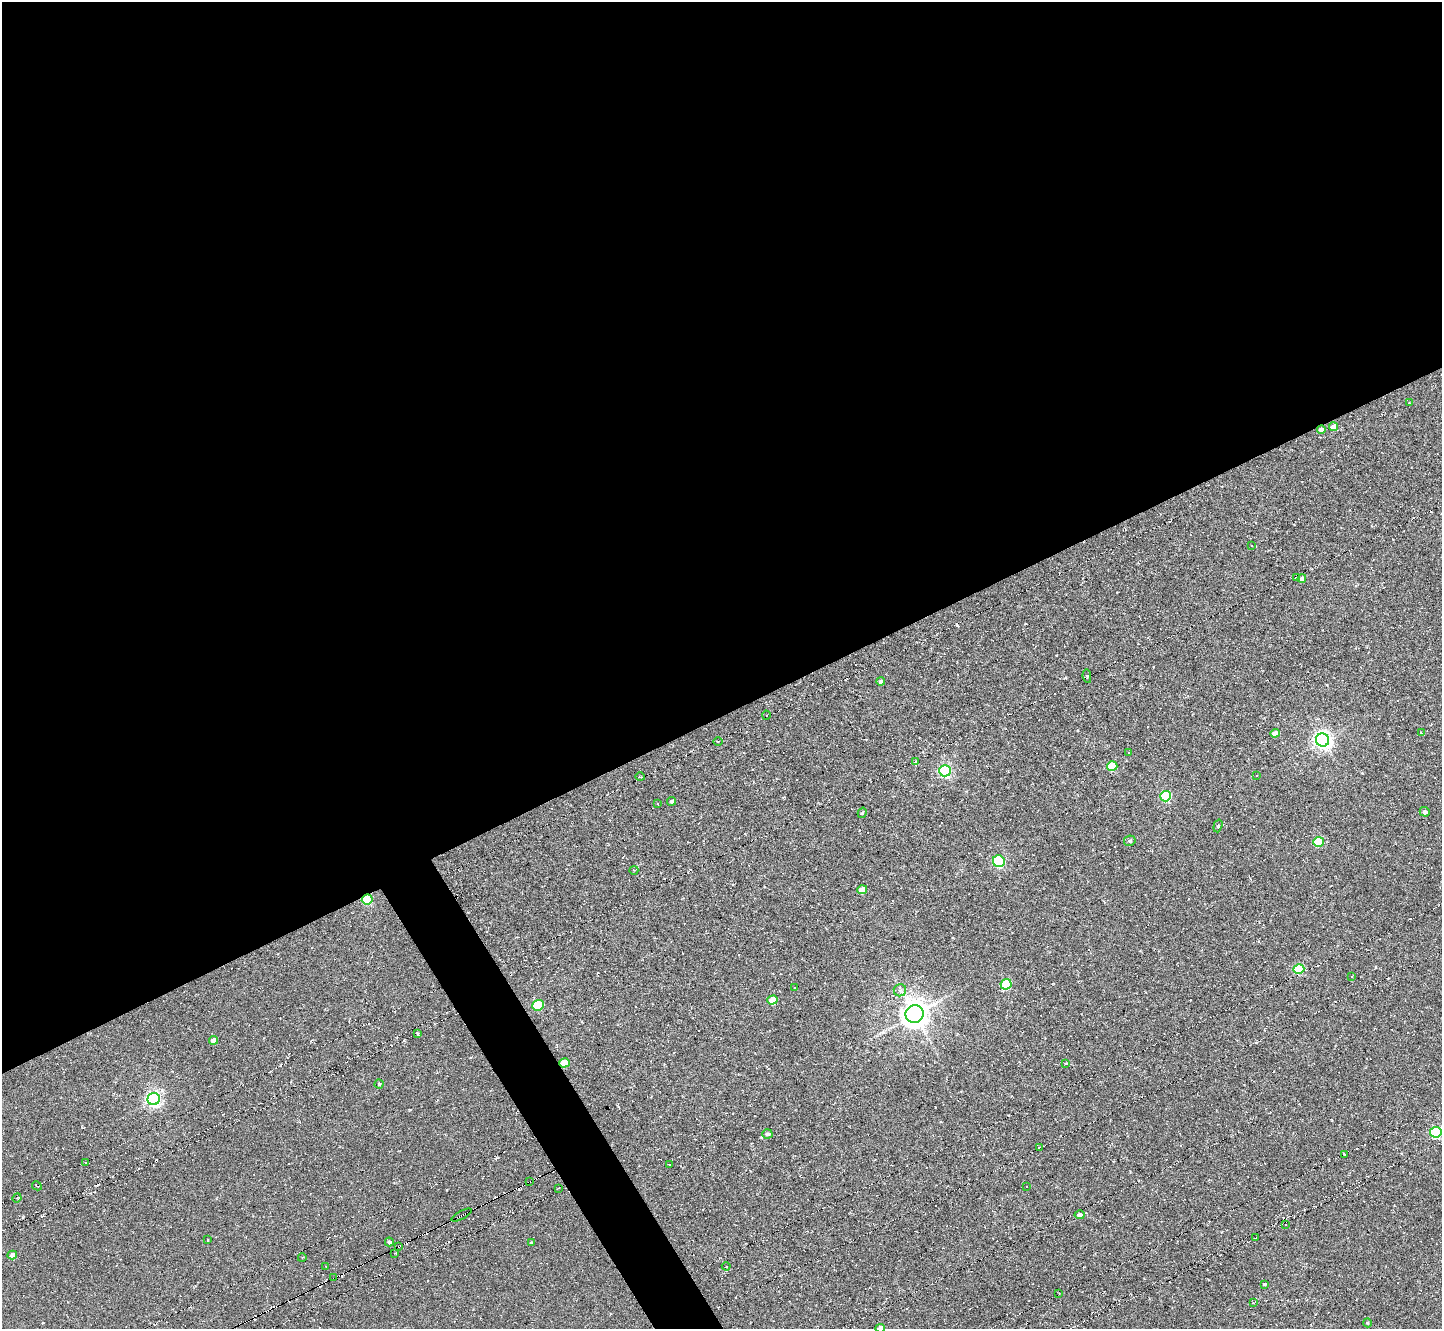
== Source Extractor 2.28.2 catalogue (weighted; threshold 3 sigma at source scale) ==
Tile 2 of 4 x 4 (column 2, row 1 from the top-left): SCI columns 1445-2884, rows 4135-5461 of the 5769 x 5764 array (HDU 1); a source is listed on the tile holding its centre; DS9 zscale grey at full resolution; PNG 1444 x 1331 px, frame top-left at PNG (2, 2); each listed source drawn as its Kron ellipse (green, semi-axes under 4 px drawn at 4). Shown black and unused: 56% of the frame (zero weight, under 5 of 10 exposures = <1% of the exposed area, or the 3 px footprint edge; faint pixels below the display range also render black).
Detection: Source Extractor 2.28.2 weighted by HDU 2 'WHT'; one run over the whole footprint, this tile lists its part. Background -0.225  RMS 0.011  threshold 0.045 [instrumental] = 3 sigma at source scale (4.09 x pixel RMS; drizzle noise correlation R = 1.36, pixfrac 0.8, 0.05/0.05 arcsec/px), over >= 5 px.
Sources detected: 138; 63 cosmic-ray / hot-pixel residue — neither listed nor drawn; the other 75 listed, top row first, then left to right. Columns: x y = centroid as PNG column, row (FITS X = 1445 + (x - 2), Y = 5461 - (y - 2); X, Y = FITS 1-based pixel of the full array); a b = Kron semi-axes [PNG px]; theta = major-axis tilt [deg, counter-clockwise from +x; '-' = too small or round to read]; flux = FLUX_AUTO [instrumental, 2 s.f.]
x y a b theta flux
1409 403 4 4 - 0.91
1333 427 4 4 - 9.8
1321 429 4 4 - 5.2
1252 546 3 3 - 0.89
1296 578 2 2 - 0.79
1302 579 4 4 - 5.2
1087 676 7 2 -81 1
881 681 4 4 - 3.2
766 715 4 4 - 1.4
1275 733 5 4 - 10
1421 733 4 3 - 1.4
1323 740 6 6 - 420
718 741 5 3 - 1.4
1128 752 3 2 - 1.5
915 762 4 4 - 2.1
1112 766 5 5 - 34
945 771 6 5 - 160
1257 775 3 3 - 3.3
640 777 5 3 - 0.97
1166 796 5 5 - 82
672 801 4 4 - 2.1
657 804 3 3 - 2.9
1425 812 5 4 - 3.6
862 813 5 3 - 1.3
1218 826 6 3 74 1.7
1130 841 6 5 - 2.3
1318 842 5 5 - 46
999 861 6 6 - 91
634 870 5 3 - 0.7
862 890 5 4 - 17
367 899 5 5 - 63
1299 969 5 5 - 63
1352 977 3 3 - 6.6
1006 984 5 5 - 61
795 988 3 2 - 0.88
900 990 6 6 - 2.7
772 1000 5 4 - 24
538 1005 6 5 - 58
915 1014 9 8 - 1100
417 1033 4 2 - 1.8
214 1040 4 4 - 7.6
564 1063 5 4 - 24
1066 1063 4 3 - 0.9
379 1084 4 4 - 1.4
154 1099 6 6 - 300
1436 1132 5 5 - 110
767 1134 5 4 - 2.1
1039 1147 3 2 - 1.1
1344 1154 3 2 - 0.94
86 1162 3 2 - 0.89
669 1164 2 2 - 0.73
529 1182 3 2 - 4.7
37 1186 5 2 - 1.7
1026 1186 3 2 - 1
558 1188 4 2 - 1.3
17 1198 4 3 - 1.1
462 1215 11 2 28 19
1079 1215 5 4 - 3.8
1285 1225 3 2 - 0.95
1255 1238 3 2 - 2
208 1240 3 2 - 0.6
389 1242 4 4 - 2.6
531 1243 3 3 - 1.3
399 1246 3 2 - 11
395 1253 3 2 - 1.3
12 1255 5 4 - 5.4
302 1258 4 3 - 0.76
326 1266 2 2 - 0.53
726 1266 4 4 - 0.86
334 1278 3 2 - 20
1264 1284 3 3 - 1.2
1058 1293 4 2 - 1.1
1253 1303 3 3 - 0.98
1368 1323 4 3 - 0.91
880 1328 5 4 - 6.5
Overlapping masked pixels (flux is a lower limit): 7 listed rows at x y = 1321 429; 367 899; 564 1063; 529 1182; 462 1215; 399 1246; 334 1278
Isophote crosses this tile's border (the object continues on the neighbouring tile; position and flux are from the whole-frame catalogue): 1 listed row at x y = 880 1328
Unlisted compact peaks at least as high as the median listed source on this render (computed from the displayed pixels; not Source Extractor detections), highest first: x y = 1065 678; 410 1110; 1327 685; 1056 655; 1362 773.